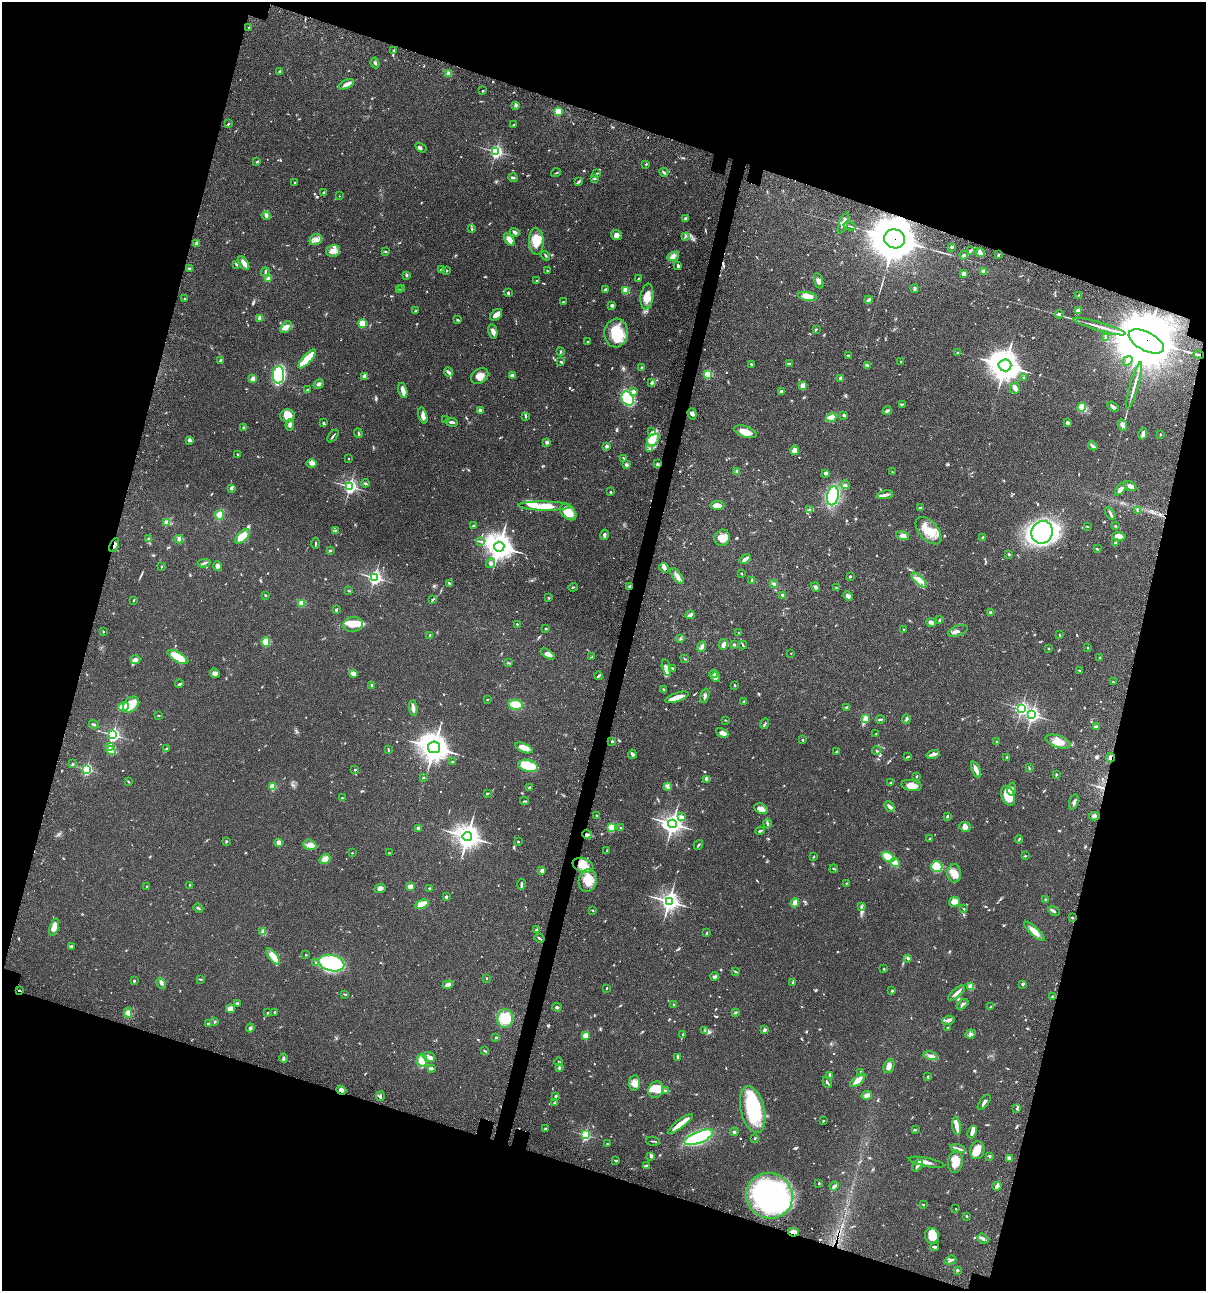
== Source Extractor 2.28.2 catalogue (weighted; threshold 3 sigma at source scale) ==
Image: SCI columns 234-5046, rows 120-5272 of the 5404 x 5390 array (HDU 1 of 3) = the unmasked area's bounding box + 8 px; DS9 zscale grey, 4 x 4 block average (1 PNG px = mean of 4 x 4 image px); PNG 1208 x 1293 px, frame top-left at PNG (2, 2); each listed source drawn as its Kron ellipse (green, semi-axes under 4 px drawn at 4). Shown black and unused: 35% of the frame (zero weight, under 3 of 4 exposures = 9% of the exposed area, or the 3 px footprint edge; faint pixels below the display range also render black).
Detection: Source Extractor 2.28.2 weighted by HDU 2 'WHT'. Background 0.0467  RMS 0.0053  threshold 0.0237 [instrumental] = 3 sigma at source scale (4.5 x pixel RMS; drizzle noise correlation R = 1.50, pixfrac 1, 0.05/0.05 arcsec/px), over >= 5 px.
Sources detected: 904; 5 too faint to see at this stretch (4 x 4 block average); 8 inside a brighter object's white glare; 4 cosmic-ray / hot-pixel residue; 3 long thin detections or spike segments (spike, bleed or trail) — neither listed nor drawn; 17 coinciding with a brighter row at this scale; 56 inside a brighter listed object's ellipse — not listed separately; of the other 811, all 500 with FLUX_AUTO >= 1.99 (the completeness limit of this list) listed and drawn (311 fainter detections not listed), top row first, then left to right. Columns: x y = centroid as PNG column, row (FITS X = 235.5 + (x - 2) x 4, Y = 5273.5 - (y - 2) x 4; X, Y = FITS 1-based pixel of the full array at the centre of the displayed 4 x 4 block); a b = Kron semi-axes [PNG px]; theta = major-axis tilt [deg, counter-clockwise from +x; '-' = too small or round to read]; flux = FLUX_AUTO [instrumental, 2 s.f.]
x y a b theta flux
249 28 2 2 - 3.4
394 50 3 2 - 4.2
375 63 5 2 - 5.2
280 71 3 2 - 3.3
449 73 3 3 - 9.2
346 84 8 3 27 17
483 91 2 2 - 3.2
516 105 3 3 - 4.8
558 112 2 2 - 160
228 124 2 2 - 3.9
514 125 3 2 - 3.1
421 148 6 4 -33 7.5
496 151 2 2 - 690
257 162 2 2 - 2.1
646 164 2 2 - 2.8
664 172 4 2 - 4.3
556 173 5 2 - 2.4
597 174 3 2 - 3.6
513 178 5 2 - 4.8
595 178 3 2 - 3.6
579 182 4 2 - 4.5
295 183 3 2 - 2.1
324 193 4 2 - 5.6
339 196 2 2 - 2.6
266 216 4 2 - 4.2
686 219 3 2 - 6.9
843 223 11 3 69 22
850 226 6 2 -14 3.7
472 229 3 2 - 3
515 232 5 3 - 5.7
616 235 5 5 - 15
685 237 3 2 - 2.6
316 239 6 5 - 17
509 239 7 4 -54 20
894 239 10 9 - 11000
536 241 13 7 -86 49
196 243 2 2 - 2.1
952 247 3 3 - 3.4
971 250 3 2 - 3.2
333 251 7 5 16 19
385 252 4 2 - 2.3
980 253 4 2 - 22
964 255 4 2 - 7.6
998 255 3 2 - 4.5
546 256 5 2 - 3.5
673 256 6 4 25 12
244 263 8 3 -58 20
236 264 4 2 - 3.8
678 266 3 2 - 7.2
189 268 3 2 - 3.3
441 270 3 2 - 6.2
447 270 2 2 - 2.6
547 271 3 2 - 2.6
983 271 3 2 - 9.6
265 272 4 2 - 3.4
964 274 4 3 - 11
406 275 3 2 - 5.4
269 278 4 3 - 9.2
639 278 4 2 - 2.2
536 281 2 2 - 2.2
819 281 8 3 -74 9.4
402 289 3 2 - 4
915 289 4 2 - 4.6
399 290 3 2 - 2.2
605 290 4 3 - 5.1
626 290 2 2 - 150
508 293 3 2 - 4.5
1078 295 3 2 - 2.1
647 296 13 6 83 38
808 296 10 4 -12 33
185 299 2 2 - 2.5
869 300 4 2 - 13
563 302 4 2 - 3.1
612 305 2 2 - 21
416 311 3 2 - 2.1
1079 311 2 2 - 74
1059 314 4 3 - 4.5
496 315 7 4 42 16
260 318 2 2 - 57
458 320 2 2 - 4.1
362 323 2 2 - 180
1100 326 27 2 -16 28
286 327 7 4 50 14
816 329 3 2 - 3.3
493 331 7 4 -79 17
616 333 14 12 85 83
1105 337 2 2 - 2.1
588 342 3 2 - 2.9
1146 342 19 9 -28 14000
561 352 3 2 - 4
957 353 2 2 - 6
848 355 3 2 - 3.1
1199 355 5 2 - 9.3
307 359 12 3 47 97
220 361 4 2 - 6.2
1128 361 5 3 - 6.7
561 362 4 2 - 3.6
901 362 2 2 - 2.8
789 363 2 2 - 2.4
751 364 3 2 - 3.4
867 365 3 2 - 2.2
1005 365 6 6 - 4100
642 368 2 2 - 31
448 372 5 3 - 6.8
708 374 2 2 - 210
278 375 8 5 86 320
512 375 4 3 - 7.5
364 376 3 2 - 14
480 376 9 7 35 25
841 378 3 3 - 10
1024 378 3 2 - 3.9
253 379 3 3 - 14
651 383 3 2 - 4
319 384 5 3 - 6.9
803 386 2 2 - 77
1134 386 24 2 74 20
1015 388 5 5 - 9.6
307 390 3 2 - 3.6
403 390 8 3 -77 22
634 391 4 3 - 9.6
781 391 3 3 - 7.7
628 399 7 6 - 230
902 404 4 2 - 3.4
1082 407 4 4 - 38
1113 407 6 2 -33 7.5
480 410 4 3 - 8.5
887 411 4 2 - 6.9
692 414 6 3 -74 8
844 415 3 2 - 4.8
287 416 7 6 - 44
423 416 8 3 -75 16
525 416 3 2 - 3.5
831 417 5 3 - 48
445 420 2 2 - 2.7
452 422 6 2 -11 9.6
323 423 4 2 - 4.2
1068 423 3 3 - 8.1
290 425 6 3 79 11
1122 425 6 3 -65 14
244 428 4 2 - 5.7
651 432 4 2 - 2.6
745 432 12 5 -19 36
358 433 5 2 - 3.7
1143 434 6 3 77 9.5
1160 435 2 2 - 2.3
333 436 7 2 52 4.2
190 440 4 3 - 7.5
653 440 7 5 44 24
547 442 2 2 - 21
607 446 4 3 - 5.3
1093 446 5 3 - 7.5
650 449 3 2 - 3.7
794 450 5 4 - 16
238 454 4 2 - 3.2
624 458 3 2 - 3.2
348 459 2 2 - 2.2
312 463 5 4 - 9
657 464 4 2 - 3.7
626 465 4 3 - 6.4
737 471 3 2 - 4.4
892 472 2 2 - 2.3
826 473 3 2 - 9.1
365 483 4 2 - 4.4
845 485 4 4 - 6
350 486 3 3 - 650
1130 486 7 3 -31 12
231 488 3 2 - 8.7
1121 489 7 3 51 14
611 492 2 2 - 9.2
885 495 8 3 7 11
833 496 9 5 80 250
717 505 7 4 1 25
545 506 27 4 -1 60
920 508 2 2 - 14
810 510 2 2 - 2.7
1137 511 3 2 - 2.1
568 512 9 6 -43 44
1110 513 7 2 -60 7
219 515 5 4 - 24
167 523 2 2 - 69
474 525 3 2 - 5.2
1087 526 3 2 - 2
1115 526 3 2 - 2.1
335 530 3 2 - 2.4
928 531 16 9 -48 61
1042 532 11 10 - 820
604 535 5 3 - 6.8
242 536 9 5 43 55
902 536 6 4 -14 11
1119 536 7 3 -4 28
148 538 3 2 - 2.8
722 538 8 7 - 28
983 538 3 2 - 5.7
179 539 4 3 - 6.4
480 541 3 2 - 2.4
315 543 5 2 - 3.1
1115 543 2 2 - 22
114 545 7 2 65 10
499 547 5 5 - 3600
1097 549 3 2 - 2.6
330 551 3 2 - 4.2
1009 554 2 2 - 10
745 559 6 2 37 18
204 563 6 2 8 5.4
490 563 5 4 - 8.1
218 566 4 4 - 16
161 567 2 2 - 3.1
664 568 5 3 - 8.3
741 573 2 2 - 2.3
677 576 9 4 -52 15
850 576 2 2 - 3.6
374 578 3 3 - 780
752 580 3 2 - 3.6
919 580 9 3 -43 17
449 583 4 2 - 4.4
774 584 4 3 - 5.5
629 586 3 2 - 3.8
573 587 5 2 - 2.4
816 587 5 3 - 6.6
836 588 3 2 - 2.2
349 591 4 2 - 2
265 595 3 2 - 2.7
783 595 3 3 - 5.4
848 596 5 3 - 10
549 598 2 2 - 13
433 599 4 2 - 2.8
133 600 2 2 - 2.7
302 603 2 2 - 99
336 610 3 2 - 3.6
991 613 3 2 - 7.4
690 615 5 2 - 9.7
940 620 3 2 - 3
931 622 5 3 - 12
353 624 10 7 8 38
517 624 2 2 - 4.5
546 629 2 2 - 3.7
903 629 2 2 - 3.1
958 631 10 5 19 9.8
103 632 2 2 - 3.4
738 633 2 2 - 2.8
430 635 2 2 - 3.5
1060 635 2 2 - 3.5
680 639 2 2 - 2.1
266 642 5 4 - 49
723 644 5 4 - 11
734 645 3 2 - 3.8
743 645 4 2 - 3.2
702 647 5 3 - 8
1048 648 2 2 - 2.4
1088 648 2 2 - 2.4
791 653 2 2 - 2.3
548 654 8 3 -35 15
178 657 12 4 -30 90
592 657 4 2 - 4.2
1100 657 2 2 - 2.1
135 659 5 4 - 12
685 659 3 2 - 2.2
508 663 3 2 - 3
666 668 8 3 -76 11
672 668 4 2 - 3.3
1080 670 3 2 - 2.2
215 673 5 4 - 8.6
353 673 3 2 - 23
714 674 4 3 - 6.5
599 676 4 2 - 4.7
715 677 5 2 - 5.8
1113 682 2 2 - 3.3
179 684 4 2 - 4.5
734 685 2 2 - 7.1
372 686 4 2 - 4.3
663 689 2 2 - 3.9
705 696 7 3 75 8.4
677 697 12 3 19 38
487 699 2 2 - 2.1
744 701 2 2 - 2.5
131 705 9 6 43 40
515 705 7 5 -10 62
124 706 5 3 - 76
846 707 3 2 - 2.7
413 708 8 2 -83 17
1021 708 3 2 - 620
1032 715 3 3 - 730
158 716 3 2 - 2.5
866 718 3 3 - 23
880 719 4 2 - 5.6
906 719 4 3 - 6
725 720 3 2 - 2.1
94 724 5 2 - 4.8
765 724 5 2 - 3.5
1096 726 3 3 - 5
722 733 6 4 -25 14
876 734 2 2 - 2.6
113 735 3 3 - 600
803 740 2 2 - 5.5
612 741 2 2 - 8.1
1058 741 13 6 -17 35
997 742 2 2 - 7.9
109 746 3 2 - 3
434 747 6 6 - 3600
524 748 9 4 -23 36
167 749 2 2 - 5.4
111 750 5 3 - 11
388 750 4 2 - 2.8
876 751 4 3 - 5
836 752 2 2 - 4.1
632 754 5 2 - 6
933 754 7 3 14 13
908 757 3 2 - 3.2
1007 757 3 2 - 3.1
1110 758 4 2 - 7.2
452 761 3 2 - 2.1
72 764 3 2 - 3
528 766 10 6 -14 77
1029 767 3 2 - 2.4
86 769 3 2 - 380
355 770 2 2 - 2.7
976 770 8 3 -67 21
1057 774 3 2 - 2.6
917 776 2 2 - 3.3
423 777 2 2 - 5.6
707 779 4 3 - 5.6
129 782 3 2 - 2
890 783 3 2 - 2.2
912 786 10 5 -8 28
273 787 2 2 - 120
668 787 3 2 - 3.3
529 788 3 2 - 3.9
1012 789 6 3 80 7.7
487 793 3 2 - 4.2
1008 796 10 6 -69 85
342 798 3 2 - 3.5
524 801 4 2 - 3.9
1074 802 8 2 72 7.2
889 806 5 3 - 11
761 809 7 5 -28 18
596 815 2 2 - 2.1
947 816 3 2 - 4.4
1094 816 5 3 - 6
682 817 4 2 - 8
767 823 4 2 - 3.3
672 824 4 4 - 1400
611 827 2 2 - 220
965 827 6 5 - 14
418 828 2 2 - 27
621 828 3 2 - 4.7
760 831 4 2 - 4.8
587 834 5 3 - 6.3
467 837 4 4 - 2700
930 839 2 2 - 4.4
1019 839 4 2 - 3.2
518 841 2 2 - 2.9
226 842 3 2 - 3.2
279 843 2 2 - 57
310 845 7 5 -21 18
698 845 5 2 - 3.6
607 851 3 2 - 2.1
352 853 2 2 - 3.4
389 853 3 2 - 2.1
1025 856 3 2 - 2.5
814 857 3 2 - 2
888 857 7 4 -32 65
325 859 6 4 38 25
895 862 5 4 - 18
583 865 10 7 -20 44
937 867 6 5 - 97
834 869 4 2 - 3
542 871 2 2 - 35
954 873 9 7 -88 27
588 881 11 9 77 51
846 883 2 2 - 2.7
521 884 5 2 - 7.4
189 885 3 2 - 2.7
147 886 2 2 - 3.8
410 887 3 3 - 13
380 889 6 3 23 14
429 889 3 2 - 2
446 897 3 2 - 4.7
1045 900 3 2 - 2.3
669 901 4 3 - 1400
955 902 6 5 - 23
795 903 4 3 - 27
422 904 7 4 24 44
861 907 2 2 - 2.6
198 908 5 2 - 4.1
964 908 3 2 - 2.2
593 910 2 2 - 2.6
1054 911 6 2 -29 7.2
1072 918 2 2 - 3
54 927 9 4 73 22
536 930 2 2 - 8.4
1034 931 13 3 -43 27
263 932 3 3 - 4.9
707 933 3 2 - 2.3
539 938 5 2 - 4.1
71 946 3 2 - 4.8
306 955 3 2 - 2.2
273 957 10 4 -54 43
908 958 3 2 - 7.4
316 962 2 2 - 2.4
331 963 13 8 -14 250
884 969 3 2 - 2.2
736 972 4 2 - 2.8
715 976 4 4 - 6.4
486 978 2 2 - 2.5
200 979 4 2 - 3
134 981 3 2 - 4.1
793 982 4 2 - 2.6
161 983 6 2 -44 5.6
1022 984 3 3 - 3.9
448 985 5 3 - 18
971 986 2 2 - 100
607 988 2 2 - 2.7
19 991 3 2 - 4.6
892 991 2 2 - 4
957 993 10 2 41 13
345 994 3 2 - 2.2
1053 996 3 3 - 3.8
237 1003 4 2 - 3.8
962 1004 6 2 38 5.6
673 1005 4 2 - 2.1
557 1007 4 2 - 5
991 1007 3 2 - 3
230 1008 4 3 - 29
275 1012 2 2 - 5.7
735 1012 2 2 - 6.5
128 1013 5 3 - 9
267 1013 2 2 - 2.7
505 1018 9 7 81 88
948 1020 6 3 17 9.9
215 1022 4 2 - 3
208 1023 2 2 - 4.9
250 1028 4 3 - 5.9
948 1028 3 2 - 2.1
705 1030 2 2 - 2.4
764 1030 3 2 - 3.6
683 1034 3 2 - 2.8
970 1034 5 3 - 7.7
585 1036 2 2 - 87
496 1037 2 2 - 6.4
485 1051 4 2 - 3
931 1056 7 4 -13 14
429 1057 6 5 - 13
284 1058 4 3 - 5.7
678 1058 4 2 - 5.2
422 1061 6 5 - 35
559 1062 4 2 - 3.2
889 1066 7 5 66 14
432 1068 2 2 - 4.9
559 1068 3 3 - 4
861 1072 4 2 - 3.1
830 1075 3 3 - 4.1
928 1076 2 2 - 2.2
858 1080 9 4 40 24
827 1082 6 2 -65 4.2
635 1083 8 5 82 23
341 1090 5 3 - 11
656 1090 8 7 - 50
665 1091 2 2 - 2.2
867 1095 5 4 - 14
380 1096 5 2 - 5.9
556 1096 3 2 - 4.8
555 1102 3 2 - 2.5
984 1102 9 2 52 8.9
1017 1109 2 2 - 2
753 1110 24 12 -76 200
823 1120 3 2 - 2.1
680 1124 15 2 37 55
957 1126 9 3 -80 28
545 1129 2 2 - 4.5
915 1130 2 2 - 2
734 1132 4 3 - 4.6
972 1132 6 3 66 17
585 1135 2 2 - 340
699 1137 15 5 21 420
755 1138 3 2 - 2.7
653 1141 7 2 -11 3.6
607 1144 3 2 - 2.3
958 1149 7 3 -16 8.9
977 1150 9 7 81 43
651 1156 3 3 - 6
990 1156 3 2 - 2.9
1009 1158 3 2 - 11
616 1160 3 2 - 4.6
926 1162 18 3 -11 17
955 1162 11 7 83 35
646 1166 4 2 - 2.2
917 1166 6 3 49 8.7
819 1183 3 2 - 2.1
834 1186 5 3 - 8.8
997 1186 5 3 - 13
769 1196 23 22 - 620
923 1205 2 2 - 2.2
956 1209 2 2 - 3.5
966 1216 2 2 - 3.1
794 1232 5 3 - 21
932 1236 8 7 - 42
983 1239 6 2 -36 6.5
935 1247 4 2 - 6.7
951 1260 6 2 20 5.9
957 1270 2 2 - 9.6
Overlapping masked pixels (flux is a lower limit): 11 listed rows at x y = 894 239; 1146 342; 1199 355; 114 545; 629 586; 1110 758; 587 834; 583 865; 19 991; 341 1090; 794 1232
Diffuse or blended objects may show on this block-average render without a row.